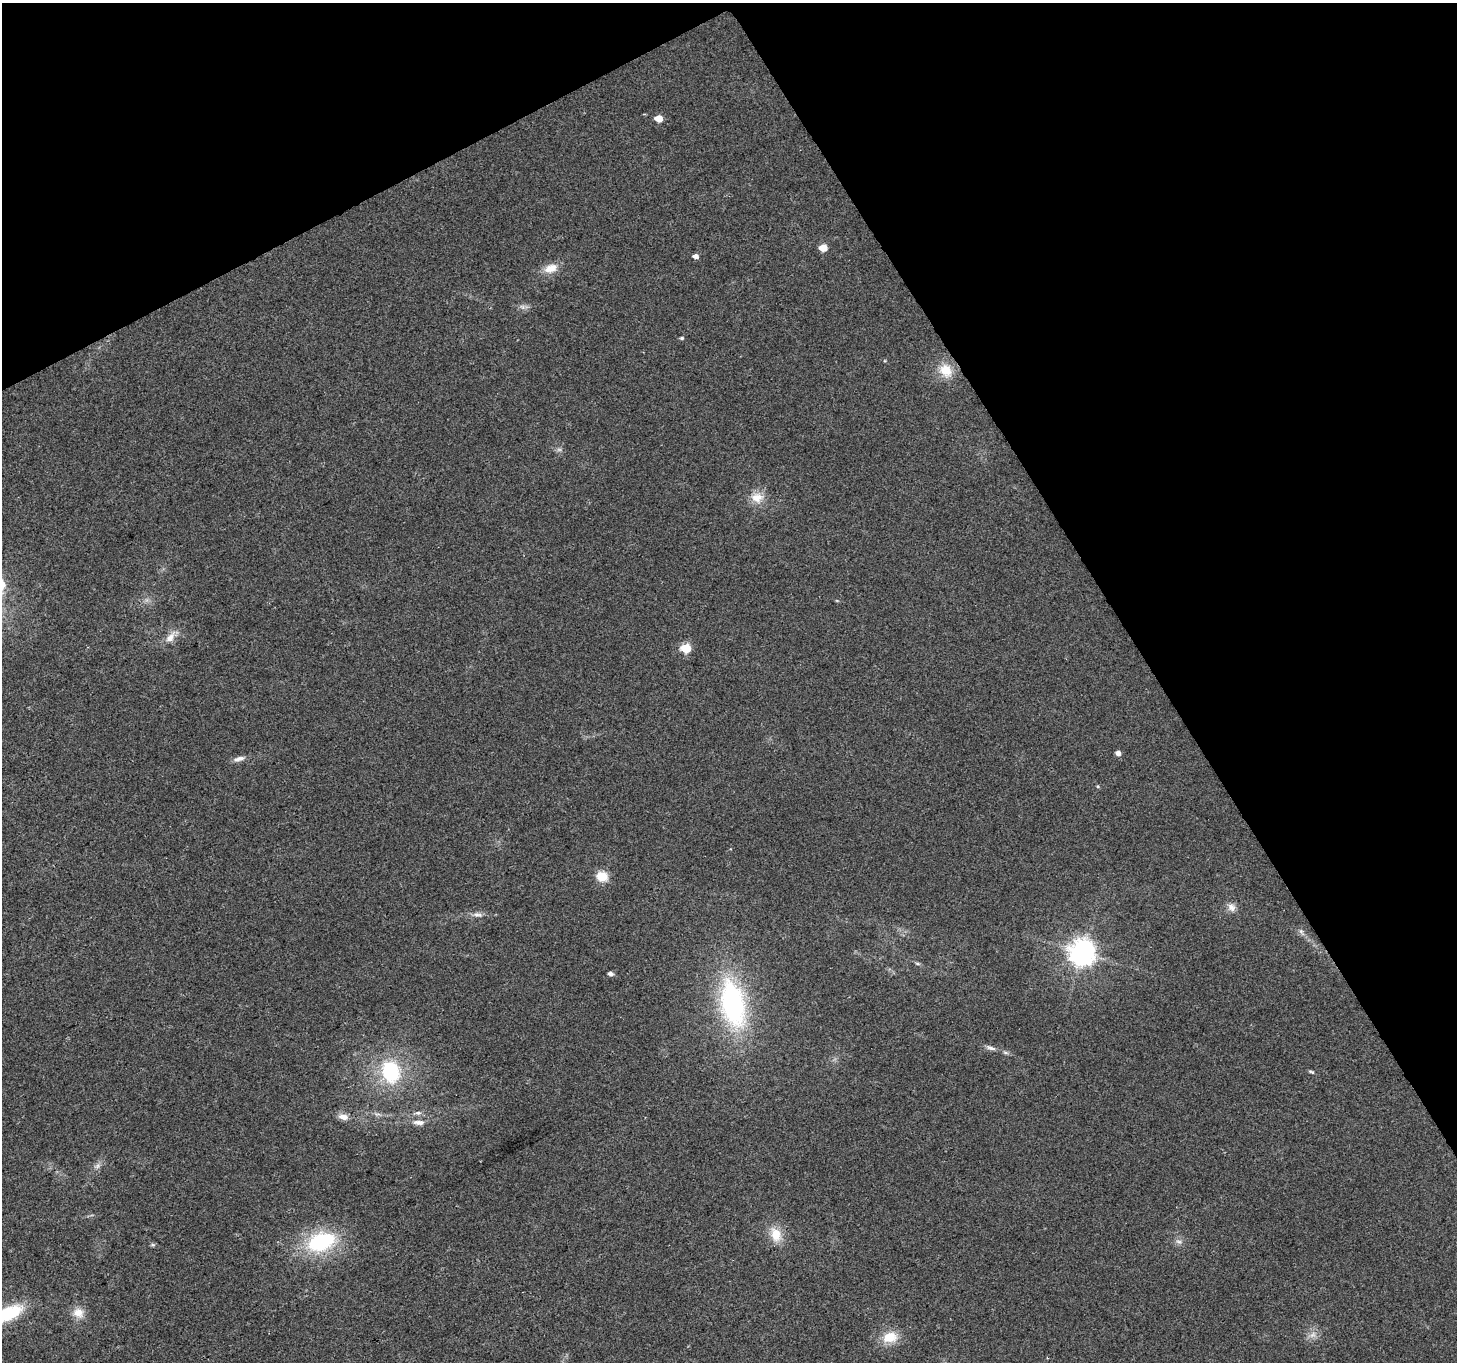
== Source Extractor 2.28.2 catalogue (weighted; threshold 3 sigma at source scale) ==
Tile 3 of 4 x 4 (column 3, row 1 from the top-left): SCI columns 2909-4363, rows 4186-5545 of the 5820 x 5713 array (HDU 1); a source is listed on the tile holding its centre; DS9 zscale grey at full resolution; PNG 1459 x 1364 px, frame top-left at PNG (2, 3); no overlay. Shown black and unused: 28% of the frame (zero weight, under 2 of 3 exposures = <1% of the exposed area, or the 3 px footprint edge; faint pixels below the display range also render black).
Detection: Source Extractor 2.28.2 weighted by HDU 2 'WHT'; one run over the whole footprint, this tile lists its part. Background 0.0337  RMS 0.0077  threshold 0.0345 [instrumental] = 3 sigma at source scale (4.5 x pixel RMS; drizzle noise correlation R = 1.50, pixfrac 1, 0.0396/0.0396 arcsec/px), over >= 5 px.
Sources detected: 35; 2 too faint to see at this stretch — not listed; the other 33 listed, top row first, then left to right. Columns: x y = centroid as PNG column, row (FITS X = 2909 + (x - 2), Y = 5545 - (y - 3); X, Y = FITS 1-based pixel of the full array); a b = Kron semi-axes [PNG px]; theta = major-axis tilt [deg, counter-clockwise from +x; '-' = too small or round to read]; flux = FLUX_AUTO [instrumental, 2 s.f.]
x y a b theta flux
658 119 6 5 - 13
823 248 6 5 - 14
695 256 6 5 - 3.3
551 268 18 11 19 9.7
522 307 8 6 -22 2.7
682 338 5 4 - 1.1
946 371 19 15 -59 16
757 498 17 14 13 11
170 637 20 9 55 7.4
686 648 6 5 - 38
1118 753 5 4 - 3.7
239 759 16 6 14 4
602 876 13 11 -11 12
1231 907 12 10 -45 4.8
477 915 15 6 -5 3.9
1301 932 12 5 -58 2.6
1082 953 9 8 - 870
917 963 6 4 -2 1.1
610 974 5 4 - 2.9
733 1004 53 25 -78 130
991 1048 14 5 -17 3.2
391 1072 25 21 -72 55
1311 1072 8 4 -18 1.2
418 1113 8 5 7 2.3
343 1117 13 8 -11 5.4
419 1122 17 7 -4 5.3
97 1166 9 6 49 2.8
776 1234 19 13 -70 14
1179 1241 9 4 -1 2.1
321 1242 31 20 19 70
78 1313 15 13 -22 8.8
7 1314 34 13 24 46
890 1337 20 14 13 15
Isophote crosses this tile's border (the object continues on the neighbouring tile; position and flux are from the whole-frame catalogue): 1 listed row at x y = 7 1314